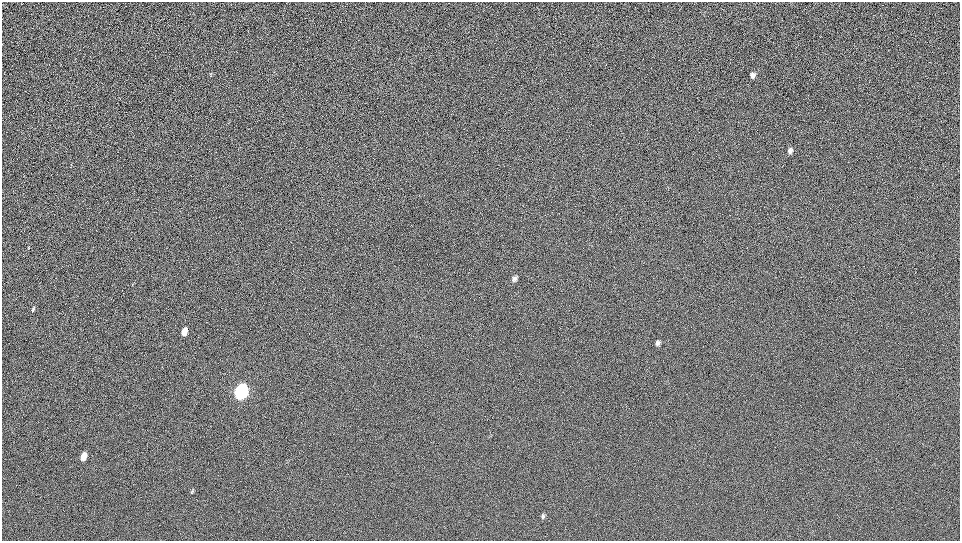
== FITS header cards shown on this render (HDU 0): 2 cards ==
NAXIS1  =                  958 / Axis length
NAXIS2  =                  539 / Axis length

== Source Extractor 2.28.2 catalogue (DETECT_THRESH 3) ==
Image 958 x 539 px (HDU 0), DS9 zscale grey, 1 PNG px = 1 image px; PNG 962 x 543 px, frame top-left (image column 1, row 539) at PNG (2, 2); no overlay
Background 261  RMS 22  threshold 66.3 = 3 sigma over >= 5 px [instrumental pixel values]
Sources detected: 9; all 9 listed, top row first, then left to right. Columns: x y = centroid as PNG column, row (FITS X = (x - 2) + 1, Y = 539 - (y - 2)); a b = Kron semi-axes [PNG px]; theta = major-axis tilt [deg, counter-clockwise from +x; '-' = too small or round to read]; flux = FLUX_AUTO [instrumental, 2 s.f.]
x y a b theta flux
752 75 6 5 - 4700
790 151 8 6 75 4700
514 279 7 7 - 4300
33 310 6 4 64 1900
184 331 7 5 73 16000
657 343 7 6 - 3900
241 391 8 6 72 660000
84 456 7 4 72 18000
543 516 7 5 81 2800